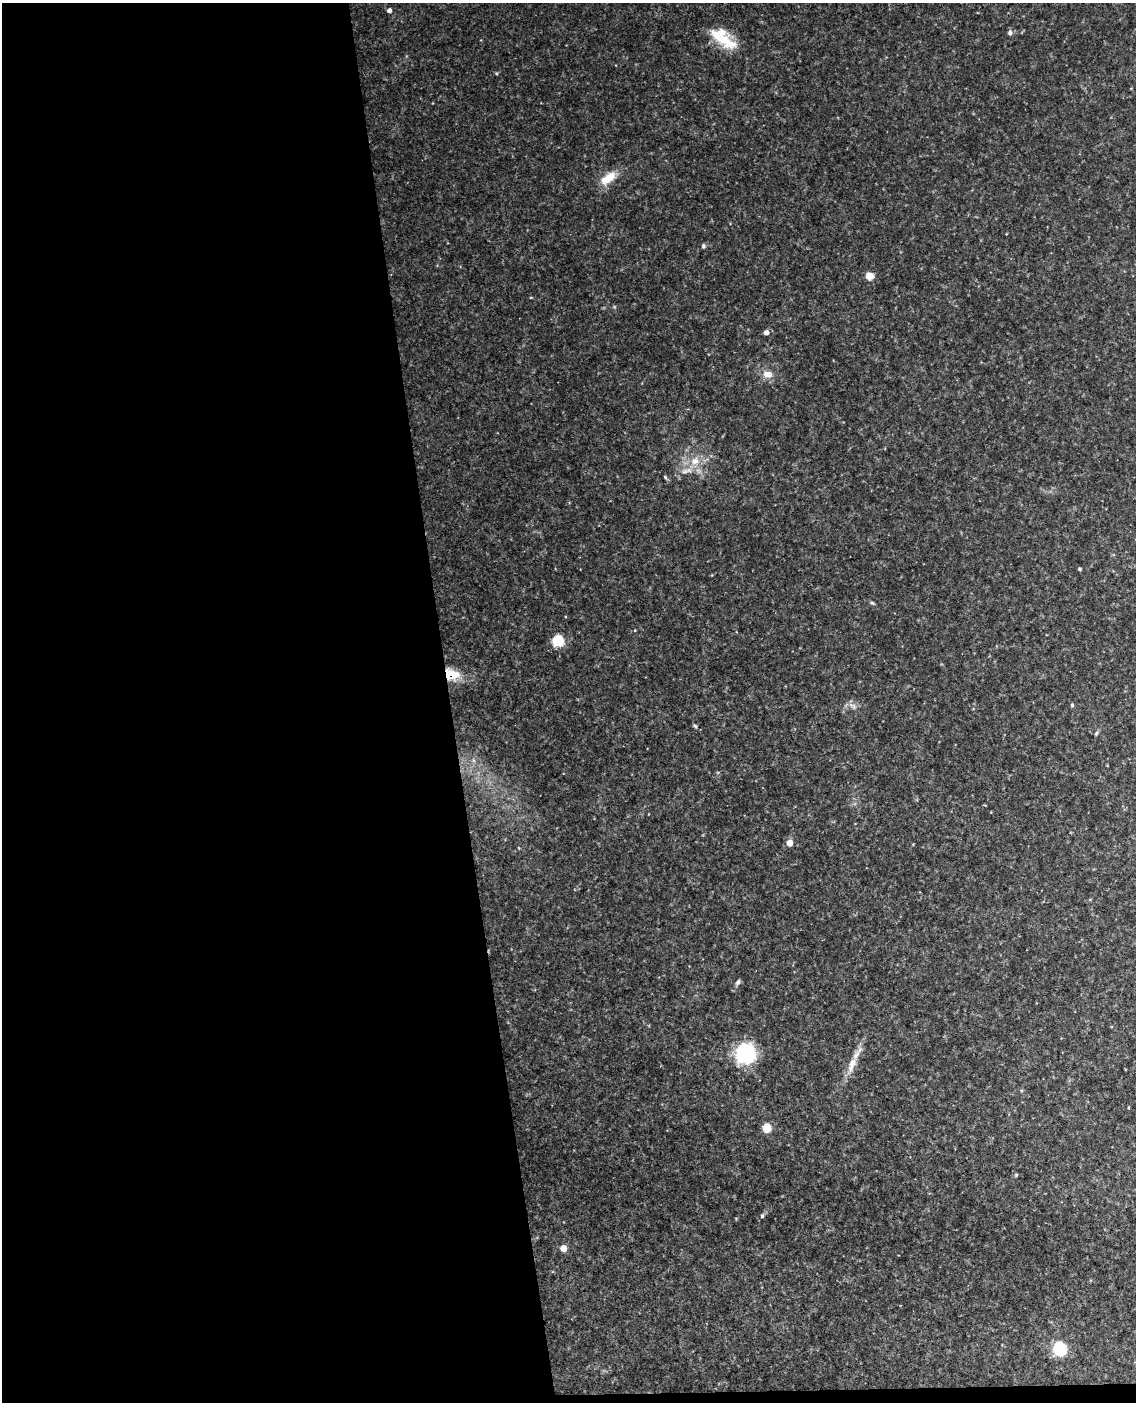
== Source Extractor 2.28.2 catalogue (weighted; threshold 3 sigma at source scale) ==
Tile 9 of 4 x 3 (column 1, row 3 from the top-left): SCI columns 60-1193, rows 243-1642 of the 4652 x 4581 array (HDU 1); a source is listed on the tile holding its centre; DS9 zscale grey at full resolution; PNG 1138 x 1404 px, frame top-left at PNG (2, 3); no overlay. Shown black and unused: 40% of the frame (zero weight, under 3 of 4 exposures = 6% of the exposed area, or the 3 px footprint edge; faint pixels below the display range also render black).
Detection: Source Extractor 2.28.2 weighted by HDU 2 'WHT'; one run over the whole footprint, this tile lists its part. Background 0.116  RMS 0.01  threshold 0.0451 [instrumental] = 3 sigma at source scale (4.5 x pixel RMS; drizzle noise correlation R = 1.50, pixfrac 1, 0.05/0.05 arcsec/px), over >= 5 px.
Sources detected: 33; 1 inside a brighter listed object's ellipse — not listed separately; the other 32 listed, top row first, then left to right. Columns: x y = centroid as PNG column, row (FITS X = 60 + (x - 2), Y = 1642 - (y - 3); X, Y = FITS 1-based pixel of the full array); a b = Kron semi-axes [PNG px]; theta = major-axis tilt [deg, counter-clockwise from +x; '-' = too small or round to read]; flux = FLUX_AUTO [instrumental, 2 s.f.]
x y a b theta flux
389 10 4 4 - 4.1
1010 33 7 6 - 2.9
722 39 43 13 -32 31
608 178 24 12 37 18
703 246 6 5 - 1.7
869 276 6 6 - 10
614 307 6 3 18 1.1
766 332 4 4 - 5.8
767 374 12 9 -8 8.9
695 461 14 11 26 13
685 472 13 7 13 6.1
665 477 6 4 -60 1.4
1079 569 3 3 - 1.5
872 603 6 5 - 1.5
635 630 4 3 - 0.67
558 641 8 8 - 34
451 674 19 13 -15 21
1072 705 5 4 - 1.3
852 706 14 6 -32 4.5
695 726 7 4 -32 1.5
1096 733 6 5 - 1.5
473 760 7 4 -71 1.9
790 843 6 6 - 7.9
738 982 7 5 51 2.6
745 1053 20 19 - 72
852 1064 28 9 68 14
1128 1108 4 3 - 0.82
767 1128 6 6 - 24
1016 1175 5 5 - 1.1
762 1216 7 5 75 1.6
563 1248 5 4 - 17
1060 1349 9 9 - 56
Overlapping masked pixels (flux is a lower limit): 1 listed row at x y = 451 674